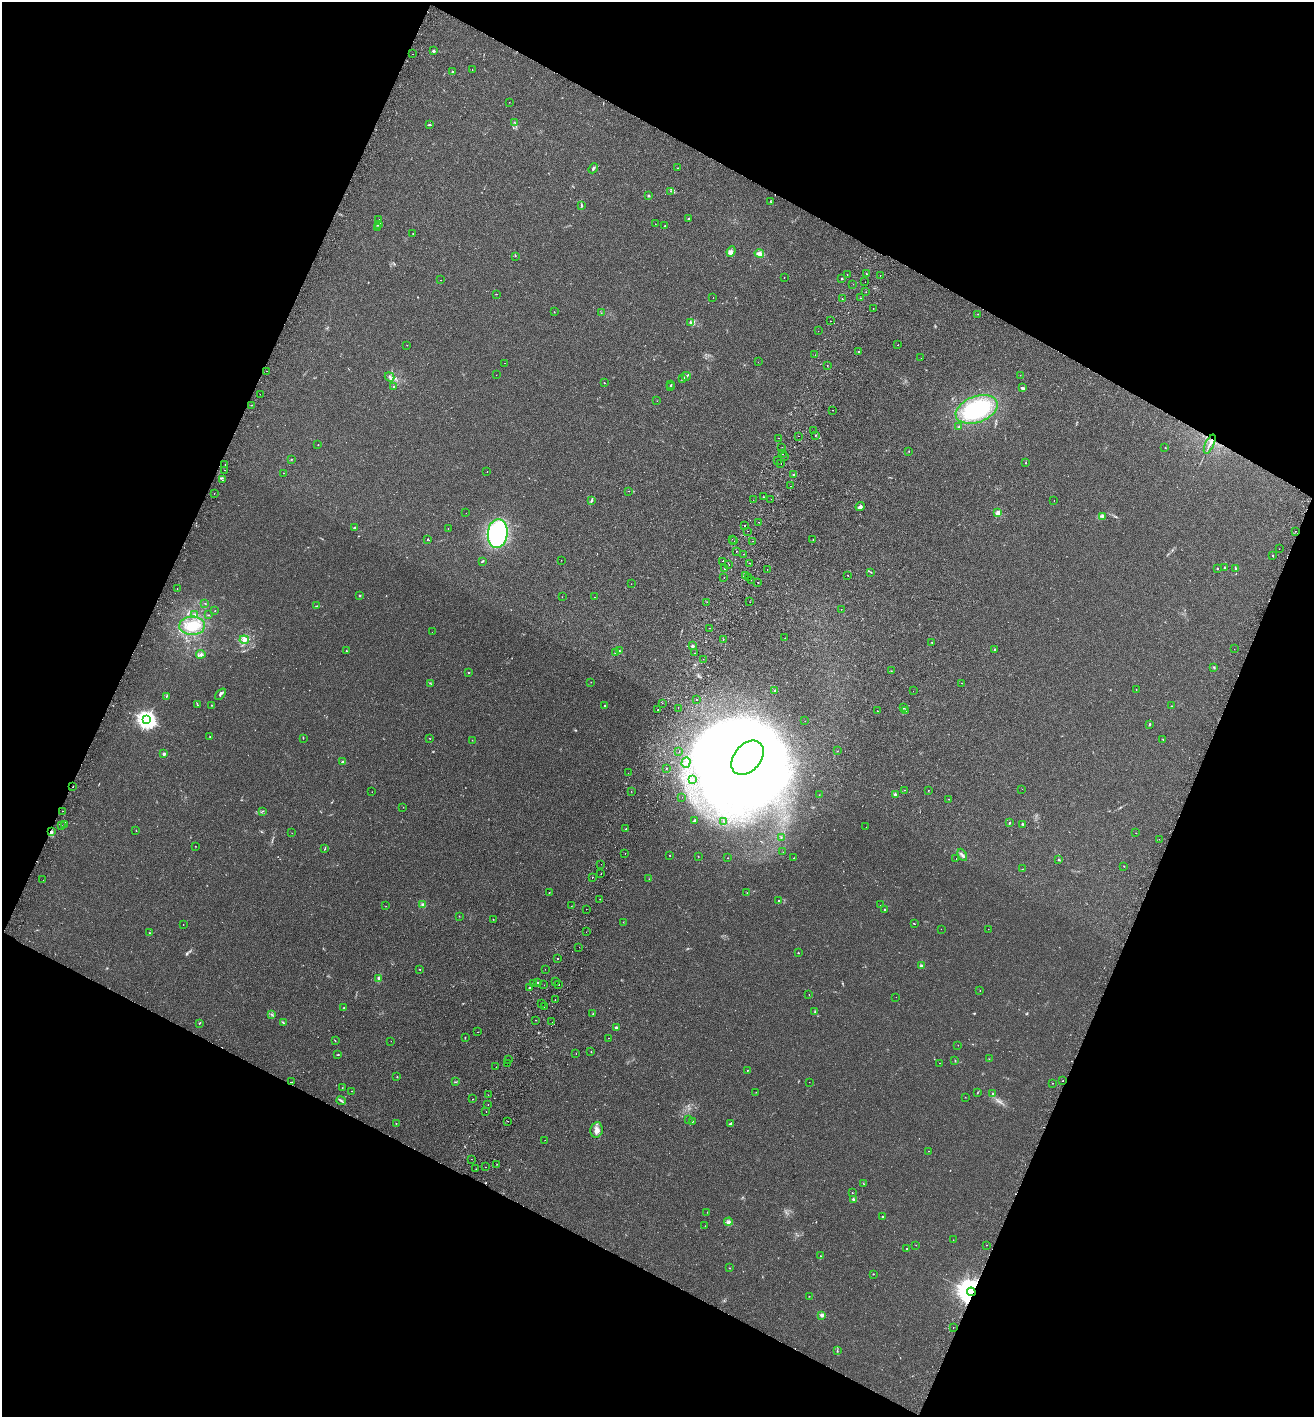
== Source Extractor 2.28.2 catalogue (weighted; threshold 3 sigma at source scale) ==
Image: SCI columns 197-5443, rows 29-5685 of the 5774 x 5714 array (HDU 1 of 3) = the unmasked area's bounding box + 8 px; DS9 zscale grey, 4 x 4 block average (1 PNG px = mean of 4 x 4 image px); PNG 1316 x 1419 px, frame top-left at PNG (2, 2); each listed source drawn as its Kron ellipse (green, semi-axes under 4 px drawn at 4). Shown black and unused: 44% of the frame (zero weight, under 2 of 3 exposures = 3% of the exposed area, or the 3 px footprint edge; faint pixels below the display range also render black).
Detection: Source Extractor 2.28.2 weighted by HDU 2 'WHT'. Background 0.0195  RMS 0.0065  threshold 0.0293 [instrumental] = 3 sigma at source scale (4.5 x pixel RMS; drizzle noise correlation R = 1.50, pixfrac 1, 0.05/0.05 arcsec/px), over >= 5 px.
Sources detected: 388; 1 too faint to see at this stretch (4 x 4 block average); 9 inside a brighter object's white glare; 9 cosmic-ray / hot-pixel residue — neither listed nor drawn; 6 coinciding with a brighter row at this scale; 5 inside a brighter listed object's ellipse — not listed separately; the other 358 listed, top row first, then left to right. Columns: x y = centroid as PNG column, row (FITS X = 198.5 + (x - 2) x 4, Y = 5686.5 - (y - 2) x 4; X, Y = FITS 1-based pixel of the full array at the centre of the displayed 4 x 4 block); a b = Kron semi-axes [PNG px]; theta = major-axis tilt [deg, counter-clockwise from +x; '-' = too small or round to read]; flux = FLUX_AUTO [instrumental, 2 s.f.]
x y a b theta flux
433 51 2 2 - 24
413 54 2 2 - 3.8
472 69 2 2 - 0.74
452 72 2 2 - 4.9
509 102 2 2 - 0.64
514 122 2 2 - 0.97
429 125 4 2 - 3.5
593 168 5 2 - 5.3
678 168 2 2 - 0.91
670 191 2 2 - 0.86
648 196 2 2 - 18
770 201 3 2 - 1.7
581 205 2 2 - 1.5
688 218 2 2 - 1.4
378 220 4 2 - 3.4
378 224 3 2 - 4.7
655 224 2 2 - 1.1
665 226 2 2 - 1.4
377 228 2 2 - 0.93
413 234 2 2 - 2.3
731 251 5 3 - 10
759 253 4 3 - 18
515 256 2 2 - 0.72
847 274 2 2 - 1.3
866 274 2 2 - 2.2
880 276 2 2 - 1.2
784 277 2 2 - 1.2
842 279 2 2 - 11
440 280 2 2 - 0.65
865 282 2 2 - 2.3
853 284 2 2 - 1.6
866 292 2 2 - 0.86
496 294 2 2 - 0.92
713 298 2 2 - 1.1
860 298 2 2 - 1.1
842 299 2 2 - 2.2
873 308 2 2 - 0.85
554 312 2 2 - 1.1
601 313 2 2 - 2.3
978 314 2 2 - 1.3
830 321 2 2 - 2.2
690 322 3 2 - 2.7
818 331 2 2 - 0.48
407 345 2 2 - 1.4
898 345 2 2 - 2.3
858 352 2 2 - 6.8
815 355 2 2 - 1.3
921 358 2 2 - 1.2
758 362 2 2 - 0.88
505 363 2 2 - 2.9
827 365 2 2 - 19
267 371 2 2 - 0.81
496 375 2 2 - 0.49
1020 375 2 2 - 0.67
686 376 4 2 - 4.3
390 377 5 3 - 8
683 379 3 2 - 2.7
604 383 2 2 - 3.4
671 385 2 2 - 1.8
394 387 2 2 - 2.3
671 387 2 2 - 3.1
1022 388 4 2 - 5.9
260 394 2 2 - 1.7
657 401 2 2 - 0.65
251 405 2 2 - 3.7
977 409 22 13 21 280
833 410 2 2 - 5.8
959 427 2 2 - 3.7
814 431 2 2 - 4.2
815 435 2 2 - 1.5
798 436 2 2 - 2.1
779 438 2 2 - 2.4
1210 444 10 2 65 8.2
318 445 2 2 - 3.7
1165 447 2 2 - 0.92
782 448 2 2 - 1.6
909 451 2 2 - 1.1
782 453 2 2 - 13
785 456 2 2 - 1.3
292 459 2 2 - 1.3
778 460 2 2 - 0.62
781 463 2 2 - 1.9
1026 463 3 2 - 1.6
225 465 2 2 - 0.71
225 470 2 2 - 1.2
487 471 2 2 - 0.89
283 473 2 2 - 1.4
794 475 2 2 - 24
222 480 2 2 - 14
790 486 2 2 - 1.2
629 491 2 2 - 3.7
214 493 2 2 - 1.1
763 497 2 2 - 1.9
771 499 2 2 - 0.6
753 500 2 2 - 1
1054 500 2 2 - 0.61
591 501 3 2 - 2.7
860 507 5 3 - 11
466 513 2 2 - 0.65
998 513 2 2 - 110
1102 517 3 2 - 3.7
758 522 2 2 - 2.2
745 526 2 2 - 1.8
355 528 2 2 - 2.1
448 528 2 2 - 0.82
747 531 2 2 - 0.69
1295 531 2 2 - 2.8
498 533 14 10 83 430
427 539 2 2 - 1.3
732 539 2 2 - 0.94
813 540 2 2 - 1.1
734 541 2 2 - 1.2
752 541 2 2 - 0.92
1279 549 2 2 - 0.99
736 551 2 2 - 1.1
743 554 2 2 - 1.5
1273 556 2 2 - 6.6
561 560 2 2 - 1.3
482 561 3 2 - 3
722 561 2 2 - 1.5
750 563 2 2 - 0.86
729 565 2 2 - 3.5
1225 567 2 2 - 2.6
725 568 2 2 - 1.7
1218 568 2 2 - 1.6
767 569 2 2 - 2
1236 569 3 3 - 5.1
871 572 2 2 - 1.5
848 575 2 2 - 2.1
745 576 2 2 - 3.1
724 577 2 2 - 1.7
748 577 2 2 - 0.68
751 580 2 2 - 2.5
757 582 2 2 - 1.3
631 584 2 2 - 0.98
177 589 2 2 - 2.2
360 596 3 2 - 2.6
562 597 2 2 - 0.79
594 597 2 2 - 0.57
707 602 2 2 - 1
750 602 2 2 - 4.3
205 603 3 2 - 1.5
317 606 2 2 - 2.4
841 609 2 2 - 0.68
215 611 2 2 - 0.85
195 614 3 2 - 4
209 615 2 2 - 1.6
192 626 13 9 -1 69
709 628 2 2 - 3.6
432 632 2 2 - 0.44
785 638 2 2 - 0.69
723 639 2 2 - 5.6
244 640 5 3 - 9.8
932 643 2 2 - 1.9
692 646 2 2 - 27
995 649 2 2 - 10
1234 649 2 2 - 2.8
346 651 2 2 - 4.8
620 651 3 2 - 1.8
616 653 3 2 - 9.4
695 653 2 2 - 4.6
201 654 4 2 - 4
703 659 2 2 - 2.3
1214 667 2 2 - 3.3
891 671 2 2 - 1.6
468 673 2 2 - 5.5
591 682 2 2 - 0.88
962 683 2 2 - 1.2
431 684 2 2 - 1.2
1136 689 2 2 - 1.2
775 691 2 2 - 8.1
913 691 2 2 - 0.49
220 694 6 3 49 7.7
166 696 2 2 - 1.9
696 700 2 2 - 4.3
662 703 2 2 - 1.5
197 705 2 2 - 1.3
211 705 2 2 - 3.5
605 706 2 2 - 3.2
1172 706 2 2 - 1.7
678 708 2 2 - 0.86
904 708 2 2 - 1.9
658 710 2 2 - 1.8
905 710 3 2 - 4.3
877 711 2 2 - 1.3
147 720 3 3 - 1900
805 721 2 2 - 0.69
1150 724 3 2 - 3.6
210 736 2 2 - 1.4
303 738 2 2 - 1.9
430 738 2 2 - 0.98
1163 739 2 2 - 1.4
472 740 2 2 - 0.63
837 751 2 2 - 1.4
679 752 2 2 - 0.65
164 754 2 2 - 42
747 758 19 13 49 6400
342 762 2 2 - 3.4
686 762 5 2 - 5.8
667 768 2 2 - 1.9
628 773 2 2 - 0.86
692 779 2 2 - 0.7
73 787 2 2 - 7
1022 789 2 2 - 0.47
904 790 2 2 - 0.78
928 790 2 2 - 1.3
631 791 2 2 - 1.2
372 792 2 2 - 0.8
895 794 3 2 - 4.3
819 795 2 2 - 1
682 797 2 2 - 2
949 799 2 2 - 0.88
403 807 2 2 - 1.1
63 811 2 2 - 2.4
262 811 2 2 - 1.2
695 820 2 2 - 4.6
724 821 2 2 - 1.1
1009 823 2 2 - 3.2
65 824 2 2 - 1.6
1023 824 3 2 - 2.6
62 826 2 2 - 1.4
866 827 2 2 - 0.89
626 829 2 2 - 2.7
136 831 2 2 - 0.84
52 832 3 2 - 6.4
292 833 2 2 - 0.96
1136 833 2 2 - 0.64
781 837 2 2 - 3.2
1159 839 2 2 - 0.61
195 846 2 2 - 1.1
325 849 3 2 - 2.2
783 852 2 2 - 2.2
625 854 2 2 - 19
670 855 2 2 - 2.4
962 855 6 2 -63 6.8
698 856 2 2 - 0.92
728 858 2 2 - 1.7
794 858 2 2 - 2.8
956 859 2 2 - 1.5
1058 859 2 2 - 2
601 864 2 2 - 0.66
1124 866 2 2 - 0.98
1022 869 2 2 - 1.1
601 874 2 2 - 9.5
592 877 2 2 - 7.8
649 879 2 2 - 0.44
43 880 2 2 - 1.3
549 893 2 2 - 1.7
747 893 2 2 - 0.76
600 899 2 2 - 3.1
779 901 2 2 - 6.2
423 905 3 3 - 6.9
880 905 2 2 - 3.9
386 906 2 2 - 1
571 906 2 2 - 0.64
586 909 2 2 - 1
885 910 2 2 - 8.6
459 916 2 2 - 1
493 919 2 2 - 1.6
623 922 2 2 - 0.96
914 923 2 2 - 39
183 924 2 2 - 2.2
941 929 2 2 - 0.63
988 929 2 2 - 0.92
586 932 2 2 - 0.95
149 933 2 2 - 1.5
579 947 2 2 - 0.87
798 953 2 2 - 2.4
558 959 2 2 - 5.2
921 966 2 2 - 29
420 969 2 2 - 1.1
545 969 2 2 - 0.78
379 978 4 3 - 7.7
556 981 2 2 - 2.5
538 982 2 2 - 5.7
534 984 2 2 - 2
559 984 2 2 - 2.6
544 985 2 2 - 0.9
529 988 3 2 - 2.6
980 991 2 2 - 1.2
809 995 2 2 - 1
896 997 2 2 - 0.65
555 1000 2 2 - 3.2
542 1003 2 2 - 8.3
544 1006 2 2 - 1.2
344 1008 3 2 - 2.3
815 1012 2 2 - 1.9
271 1014 2 2 - 1.3
593 1014 2 2 - 1.5
535 1020 2 2 - 1.4
552 1022 2 2 - 2.1
199 1023 3 2 - 2.1
283 1023 3 2 - 2.7
616 1028 2 2 - 32
478 1032 2 2 - 2.9
465 1038 2 2 - 1.3
609 1038 2 2 - 1.1
335 1040 2 2 - 1.2
391 1041 2 2 - 0.77
958 1045 2 2 - 0.63
591 1052 2 2 - 1.5
576 1053 2 2 - 0.77
338 1055 3 2 - 2.3
509 1059 2 2 - 1.5
989 1059 2 2 - 1
955 1060 4 2 - 2
507 1063 2 2 - 0.94
940 1063 2 2 - 0.84
496 1067 2 2 - 1.1
747 1070 2 2 - 2.4
397 1077 2 2 - 1.8
1062 1081 2 2 - 1.9
292 1082 2 2 - 0.85
456 1082 2 2 - 1.3
809 1082 2 2 - 0.64
1052 1083 2 2 - 2.1
342 1088 2 2 - 1.2
352 1091 2 2 - 0.82
756 1092 2 2 - 0.84
977 1093 2 2 - 1.5
992 1093 2 2 - 2.9
488 1095 2 2 - 1.2
965 1097 2 2 - 0.71
473 1099 2 2 - 1.2
341 1101 5 2 - 5.8
488 1104 2 2 - 2.5
486 1112 2 2 - 3.6
688 1119 2 2 - 0.65
507 1121 2 2 - 1.4
692 1121 2 2 - 2.4
396 1123 2 2 - 2.7
730 1123 4 2 - 4.8
596 1130 8 6 81 21
545 1140 2 2 - 0.65
928 1151 2 2 - 1.1
471 1159 2 2 - 0.79
497 1164 2 2 - 0.98
486 1167 2 2 - 4.9
476 1169 2 2 - 2.4
864 1184 3 2 - 1.4
852 1193 2 2 - 0.98
853 1199 2 2 - 18
707 1212 2 2 - 0.87
883 1217 2 2 - 15
728 1222 4 3 - 7.9
705 1226 2 2 - 0.58
953 1240 2 2 - 0.83
916 1245 2 2 - 0.86
987 1245 2 2 - 3.5
907 1249 2 2 - 2.4
820 1256 2 2 - 2.7
729 1268 2 2 - 1.1
873 1274 2 2 - 1.4
971 1292 4 4 - 6500
809 1296 2 2 - 1.4
822 1315 2 2 - 63
953 1328 2 2 - 0.69
837 1351 2 2 - 1.7
Overlapping masked pixels (flux is a lower limit): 2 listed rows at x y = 52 832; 971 1292
Diffuse or blended objects may show on this block-average render without a row.